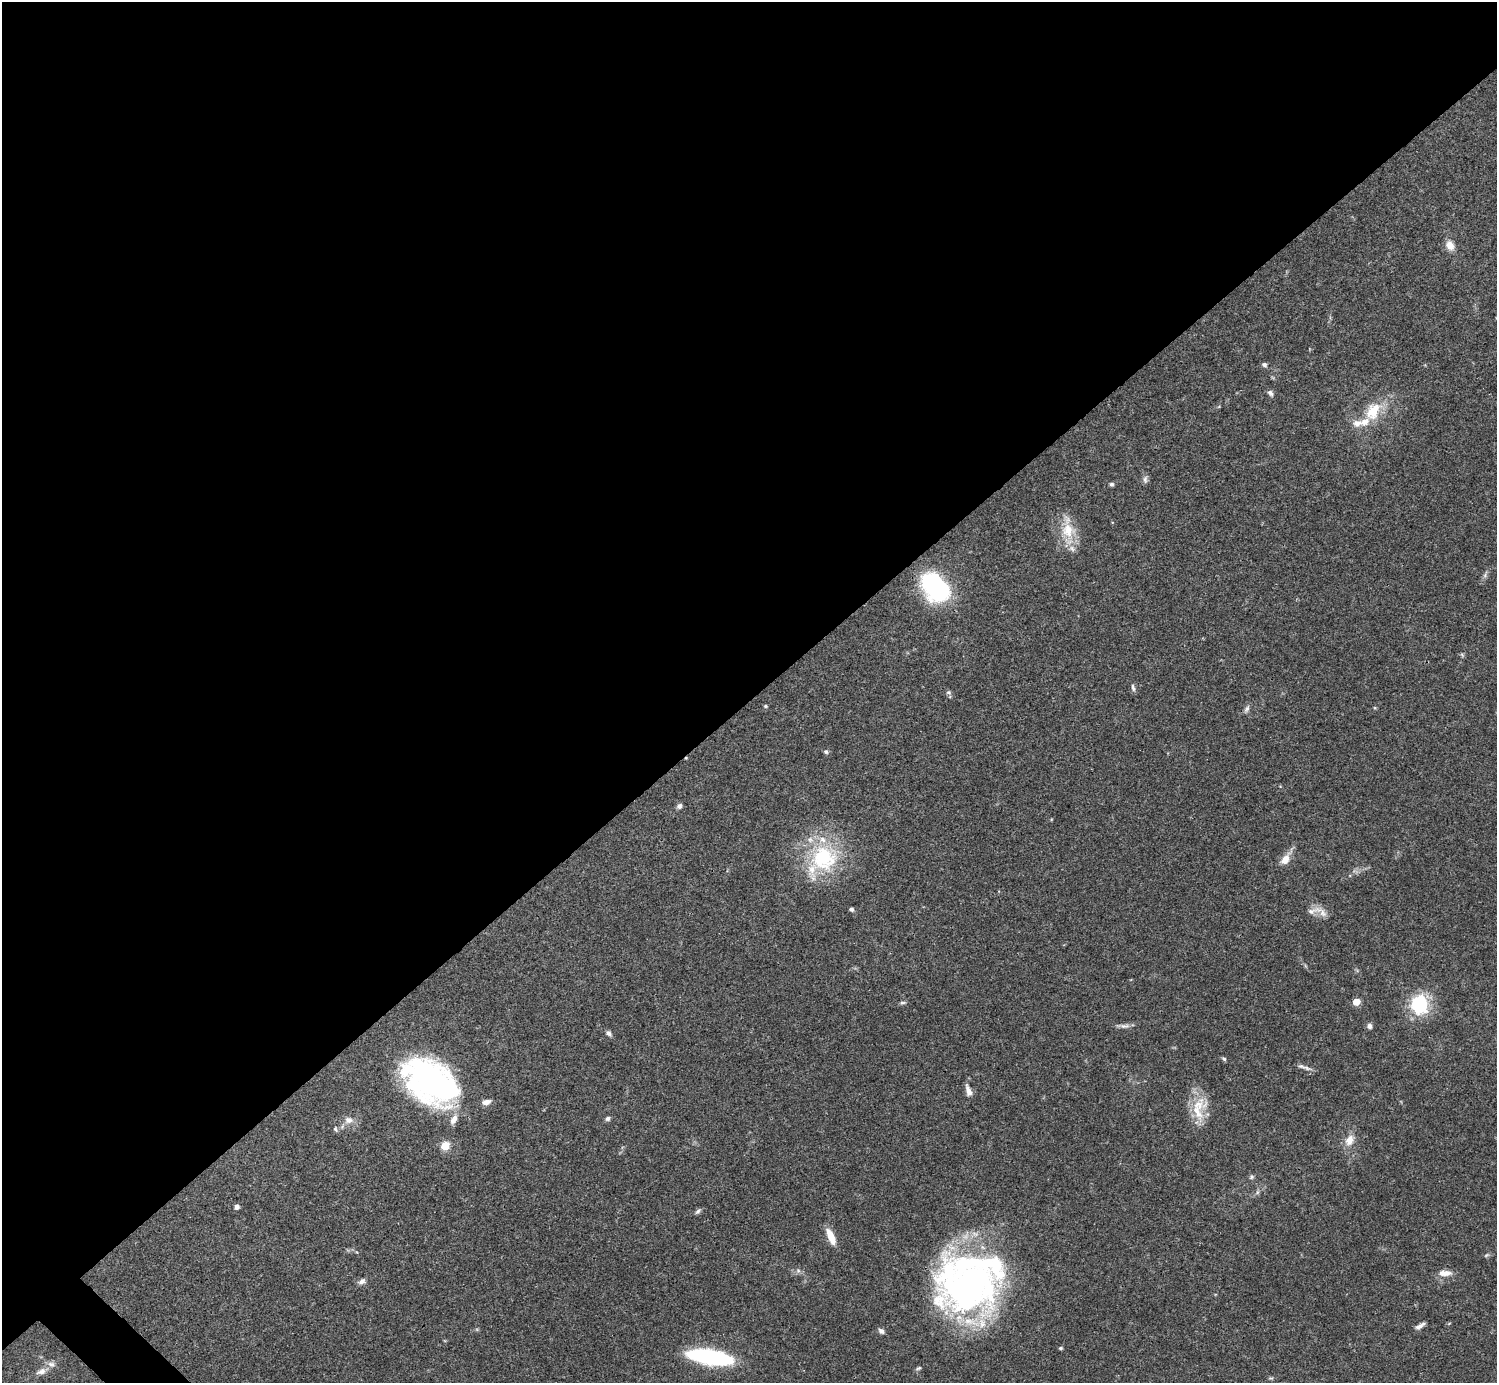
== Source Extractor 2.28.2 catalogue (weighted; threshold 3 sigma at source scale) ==
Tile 2 of 4 x 4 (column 2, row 1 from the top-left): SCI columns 1495-2989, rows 4302-5682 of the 5982 x 5981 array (HDU 1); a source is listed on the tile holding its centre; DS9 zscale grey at full resolution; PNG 1499 x 1385 px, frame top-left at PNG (2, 2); no overlay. Shown black and unused: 51% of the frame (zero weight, under 3 of 4 exposures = <1% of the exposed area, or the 3 px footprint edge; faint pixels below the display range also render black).
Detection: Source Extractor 2.28.2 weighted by HDU 2 'WHT'; one run over the whole footprint, this tile lists its part. Background 0.041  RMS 0.0027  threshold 0.012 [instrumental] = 3 sigma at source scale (4.5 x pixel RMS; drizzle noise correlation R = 1.50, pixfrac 1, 0.05/0.05 arcsec/px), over >= 5 px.
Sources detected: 65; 1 inside a brighter object's white glare — not listed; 8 inside a brighter listed object's ellipse — not listed separately; the other 56 listed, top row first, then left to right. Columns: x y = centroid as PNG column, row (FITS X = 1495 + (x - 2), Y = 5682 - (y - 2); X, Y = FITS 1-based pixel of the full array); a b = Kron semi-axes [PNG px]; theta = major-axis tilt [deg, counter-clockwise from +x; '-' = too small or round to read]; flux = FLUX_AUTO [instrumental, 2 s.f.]
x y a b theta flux
1450 245 13 10 -60 2.4
1264 365 7 5 -36 0.8
1270 393 9 6 -47 0.8
1219 406 5 3 - 0.26
1373 411 28 16 56 9.1
1145 479 11 6 90 0.9
1111 484 5 5 - 0.55
1068 530 33 18 -83 7.9
1485 575 11 5 68 0.83
935 587 28 19 -49 43
1462 655 7 4 -46 0.4
1133 688 10 4 -77 0.71
948 693 8 4 -8 0.5
766 706 5 4 - 0.35
1375 708 5 4 - 0.26
1247 709 11 6 64 0.87
826 752 6 6 - 0.56
679 806 6 5 - 0.9
823 858 42 35 51 26
1286 859 18 8 57 3.2
851 909 6 5 - 0.55
1314 911 29 8 13 2.2
1356 1002 5 5 - 4.8
903 1003 10 4 0 0.51
1419 1004 8 7 - 61
1124 1026 18 5 -2 1.2
1369 1026 7 6 - 1
609 1033 8 5 -45 0.87
1224 1059 6 4 -52 0.51
1301 1066 14 5 -21 1.1
431 1082 50 32 -36 93
968 1090 15 6 -71 1.7
486 1102 11 6 13 1.5
1199 1105 26 16 66 7.1
608 1119 7 5 30 0.68
348 1120 12 9 -3 2
335 1129 9 5 -64 0.55
1350 1140 16 11 60 3.1
445 1146 5 5 - 12
1251 1177 7 6 - 0.53
1257 1192 7 5 61 0.6
236 1207 5 5 - 1.3
698 1211 9 5 41 0.62
831 1237 20 7 -66 3.8
1486 1255 8 5 27 0.49
798 1271 7 6 - 0.66
1445 1273 18 8 0 2.3
362 1281 10 7 31 1.1
968 1285 73 56 1 110
1419 1326 11 5 29 1.2
881 1331 7 5 -36 0.9
1060 1348 5 4 - 0.4
710 1357 33 10 -9 55
918 1368 8 4 24 0.48
41 1371 17 8 20 2
1271 1378 6 4 26 0.4